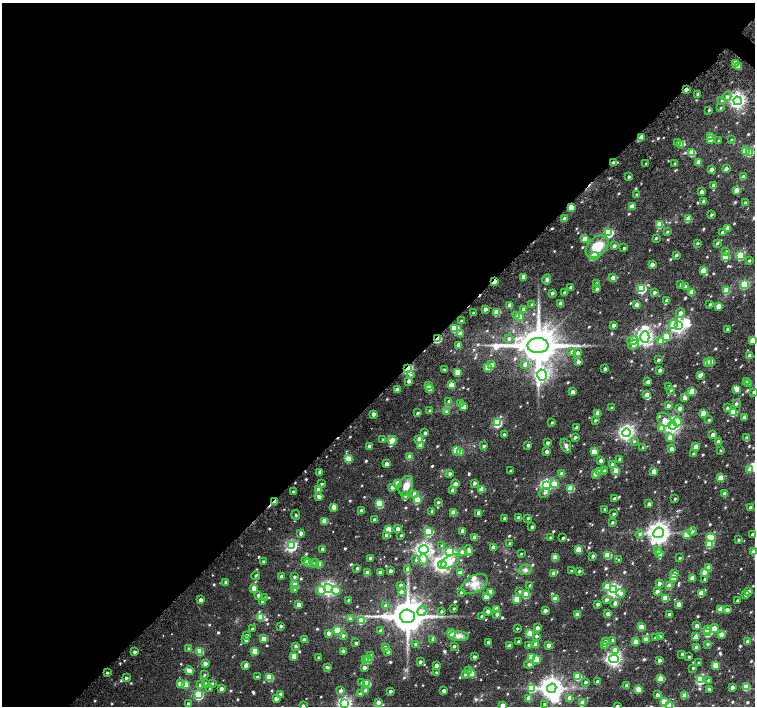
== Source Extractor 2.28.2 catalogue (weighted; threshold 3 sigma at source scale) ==
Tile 5 of 4 x 4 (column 1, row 2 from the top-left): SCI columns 81-1585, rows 3124-4531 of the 6180 x 6180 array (HDU 1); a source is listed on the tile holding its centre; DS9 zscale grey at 2 x 2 block average (1 PNG px = mean of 2 x 2 image px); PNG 757 x 708 px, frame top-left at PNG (2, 3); each listed source drawn as its Kron ellipse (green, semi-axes under 4 px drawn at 4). Shown black and unused: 56% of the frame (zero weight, under 4 of 7 exposures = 6% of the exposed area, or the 3 px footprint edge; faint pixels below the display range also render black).
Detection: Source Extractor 2.28.2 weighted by HDU 2 'WHT'; one run over the whole footprint, this tile lists its part. Background 0.0219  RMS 0.0064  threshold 0.026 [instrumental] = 3 sigma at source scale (4.09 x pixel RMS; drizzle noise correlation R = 1.36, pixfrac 0.8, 0.0396/0.0396 arcsec/px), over >= 5 px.
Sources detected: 714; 4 inside a brighter object's white glare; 3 cosmic-ray / hot-pixel residue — neither listed nor drawn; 2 coinciding with a brighter row at this scale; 10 inside a brighter listed object's ellipse — not listed separately; of the other 695, all 500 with FLUX_AUTO >= 1.5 (the completeness limit of this list) listed and drawn (195 fainter detections not listed), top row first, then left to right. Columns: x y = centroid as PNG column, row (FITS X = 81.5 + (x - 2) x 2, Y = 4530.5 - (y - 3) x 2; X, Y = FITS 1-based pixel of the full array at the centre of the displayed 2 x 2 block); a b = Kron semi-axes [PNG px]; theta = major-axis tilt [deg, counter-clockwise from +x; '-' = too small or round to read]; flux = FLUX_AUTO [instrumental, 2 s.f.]
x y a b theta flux
735 63 3 3 - 21
738 67 4 3 - 5.4
686 89 3 2 - 5.7
698 94 3 2 - 4.3
727 97 4 4 - 3.3
722 100 4 3 - 1.9
737 101 4 4 - 410
720 108 3 2 - 1.6
709 110 3 2 - 1.5
710 136 3 3 - 15
641 137 3 3 - 14
731 139 3 2 - 1.5
711 140 3 3 - 4.6
718 141 3 3 - 1.8
677 143 4 3 - 2.3
681 145 4 3 - 9.6
745 151 3 3 - 11
749 152 3 3 - 50
692 153 3 3 - 29
698 162 3 3 - 8.2
613 163 3 2 - 5.5
646 163 3 2 - 1.8
675 164 3 3 - 1.6
726 168 3 2 - 4.8
711 169 3 2 - 6.2
629 177 2 2 - 3.3
743 177 3 2 - 7
713 185 3 2 - 5.4
736 190 3 3 - 13
702 192 3 2 - 6.1
637 195 3 3 - 2.7
704 201 3 2 - 5.1
745 203 3 2 - 3.2
632 206 3 3 - 6.2
571 207 3 3 - 22
711 215 3 2 - 2.1
565 219 3 3 - 11
688 219 3 3 - 23
660 225 3 3 - 34
727 228 3 3 - 13
667 232 3 2 - 1.6
722 232 3 3 - 2.5
608 233 4 3 - 93
656 238 3 2 - 1.8
585 239 3 3 - 22
697 243 3 2 - 1.7
717 243 3 2 - 2.3
614 246 3 3 - 4
597 247 13 9 44 31
624 248 3 2 - 2.1
726 252 4 3 - 3.1
676 255 3 2 - 2
594 256 4 3 - 38
725 256 3 3 - 49
740 256 3 3 - 66
749 261 3 3 - 1.9
652 265 3 2 - 9.1
703 270 3 3 - 20
523 277 3 3 - 7.4
613 278 4 3 - 9.4
547 279 5 4 - 3.3
494 281 3 2 - 17
596 283 3 2 - 2
744 284 3 3 - 93
681 285 3 3 - 2.9
685 286 3 3 - 5.2
571 287 3 2 - 4.5
597 289 3 2 - 2.6
641 289 4 3 - 95
726 290 3 3 - 32
654 292 3 2 - 3.6
692 292 3 3 - 15
552 293 3 2 - 3
565 293 3 3 - 5
667 301 3 3 - 5.2
560 303 3 3 - 7.2
710 304 3 3 - 2
510 305 3 3 - 7
532 305 3 3 - 3.2
637 305 3 3 - 6.5
718 306 3 3 - 15
485 309 3 2 - 6.2
524 309 3 3 - 5.9
497 312 3 3 - 27
473 313 2 2 - 2.3
680 313 5 4 - 4.4
517 315 4 3 - 2.1
520 317 3 3 - 12
461 321 3 2 - 2
673 324 5 4 - 13
613 325 3 2 - 4.8
679 326 4 4 - 340
455 328 3 3 - 55
727 329 3 2 - 2.3
460 334 3 3 - 10
645 337 6 4 89 490
666 337 3 3 - 38
438 339 3 2 - 60
509 339 3 3 - 2.5
633 340 5 4 - 9.4
752 340 3 3 - 19
661 341 3 3 - 8.8
458 345 3 3 - 9.6
538 345 10 7 2 4300
633 345 6 4 39 5
572 352 4 3 - 2.7
578 353 3 3 - 3.6
750 356 3 3 - 12
658 360 3 2 - 2.4
578 362 3 3 - 3.8
707 362 3 3 - 13
711 362 3 3 - 19
525 364 3 3 - 4.9
492 365 3 3 - 4
488 367 3 3 - 32
407 369 3 3 - 150
605 369 2 2 - 3.4
444 370 2 2 - 1.5
660 370 2 2 - 4.2
457 372 3 3 - 21
411 375 4 3 - 1.7
542 375 6 5 - 270
700 375 3 3 - 7.8
409 381 3 3 - 4.8
746 381 3 3 - 3
648 382 3 2 - 5.6
749 383 3 3 - 2.3
451 385 3 3 - 24
428 386 3 3 - 13
668 386 3 2 - 2
430 388 3 3 - 11
737 389 3 3 - 13
397 390 3 3 - 12
671 390 3 3 - 1.7
692 391 3 3 - 26
573 392 3 3 - 6.4
754 392 3 2 - 2.5
647 395 3 3 - 15
685 398 3 3 - 7.4
449 401 3 3 - 4.6
461 403 3 3 - 8.1
736 404 3 3 - 2.4
668 406 3 3 - 4.4
463 407 3 3 - 10
612 408 3 2 - 1.9
680 408 3 3 - 6.8
727 408 3 3 - 1.8
430 411 3 2 - 3.5
446 412 4 3 - 2.7
417 413 3 2 - 2.6
597 413 3 3 - 9.7
703 413 3 3 - 21
733 413 4 3 - 37
373 414 3 2 - 5.8
744 417 3 2 - 6.7
595 420 3 2 - 2
664 420 8 6 -47 9.4
709 420 3 2 - 1.6
552 422 3 2 - 1.6
677 422 4 4 - 16
497 423 3 3 - 88
672 425 4 4 - 380
576 427 3 2 - 2.1
661 428 4 3 - 7.3
425 433 3 2 - 3.9
626 433 4 4 - 380
504 435 2 2 - 3.4
713 435 3 2 - 6.9
575 437 3 2 - 3
670 438 3 3 - 12
747 438 3 3 - 4.1
383 439 3 2 - 1.6
419 439 3 3 - 7
392 441 5 3 - 27
634 441 4 3 - 1.6
718 442 3 2 - 10
547 443 3 2 - 3.1
420 445 3 3 - 11
528 445 2 2 - 3.6
566 445 7 5 -68 3.8
369 446 3 2 - 4.8
484 446 3 2 - 2.4
696 447 3 3 - 15
643 448 3 3 - 2.7
671 449 3 3 - 9.7
457 450 3 3 - 45
720 451 3 3 - 1.6
461 452 3 3 - 6.3
546 452 2 2 - 4.6
594 452 3 3 - 27
693 454 3 2 - 2.6
410 457 3 3 - 16
349 459 3 3 - 33
620 459 2 2 - 3.6
601 460 3 3 - 4
386 464 3 3 - 8.2
613 465 3 3 - 8
750 470 3 3 - 15
510 471 3 2 - 1.7
605 471 4 3 - 2.3
616 471 3 3 - 20
320 472 3 3 - 6.4
600 472 3 3 - 19
654 472 3 3 - 17
450 474 3 3 - 3
562 474 3 3 - 12
595 474 3 3 - 5.1
721 478 3 3 - 24
397 483 3 3 - 13
474 483 3 2 - 4.1
322 484 3 3 - 2.1
455 484 3 3 - 6.7
555 484 4 3 - 12
546 485 4 4 - 220
406 486 10 7 69 13
392 487 3 3 - 5.6
482 489 3 3 - 19
570 489 3 3 - 33
319 490 3 3 - 12
453 490 3 3 - 9.1
293 492 2 2 - 4.1
545 493 6 3 39 2.3
415 494 3 3 - 17
725 494 3 3 - 10
405 496 3 3 - 2.5
319 497 4 3 - 4.7
615 499 3 2 - 5
675 499 2 2 - 1.7
417 500 3 3 - 32
275 502 3 2 - 15
438 502 3 2 - 2.3
379 504 3 3 - 52
649 504 3 2 - 5.2
334 507 3 3 - 16
750 508 3 2 - 3.6
604 509 2 2 - 1.9
361 511 3 3 - 4.1
432 511 2 2 - 4.2
454 513 3 3 - 22
479 513 3 2 - 7.3
613 514 2 2 - 2.9
296 515 5 3 - 1.7
504 518 2 2 - 2.4
518 518 3 3 - 9.6
528 518 3 2 - 2
375 520 3 2 - 6.7
324 521 3 3 - 18
612 522 3 3 - 2.2
532 527 2 2 - 2.9
388 529 3 3 - 17
398 529 3 3 - 7.2
463 531 3 3 - 9.1
692 531 4 4 - 2.7
429 532 3 3 - 51
301 533 3 3 - 4.5
658 533 5 5 - 940
639 534 4 3 - 2.4
386 535 3 3 - 4.6
401 535 3 2 - 1.6
687 535 3 3 - 24
752 535 3 2 - 3.6
475 537 3 3 - 9.9
550 537 3 2 - 1.8
711 537 5 3 - 24
563 538 2 2 - 1.9
738 540 3 2 - 2
510 543 3 3 - 2.2
710 544 3 3 - 45
291 546 4 4 - 200
442 546 3 3 - 2.2
493 547 2 2 - 7.2
322 549 2 2 - 2.6
578 549 3 3 - 29
424 550 5 4 - 430
469 550 5 3 - 4.6
657 550 3 3 - 4.8
450 552 4 4 - 68
462 552 4 3 - 10
754 552 3 3 - 12
521 554 2 2 - 1.5
660 554 4 3 - 3.5
608 555 3 3 - 39
593 556 3 2 - 3.1
555 557 3 3 - 25
370 558 2 2 - 2.5
679 558 2 2 - 1.6
305 560 3 3 - 2.7
416 560 3 3 - 1.5
423 560 5 4 - 8.2
619 560 3 2 - 1.6
263 561 3 2 - 2.1
450 561 10 5 32 16
309 562 3 3 - 32
315 563 4 3 - 1.9
319 564 3 3 - 23
442 564 4 4 - 450
357 568 2 2 - 2.4
708 568 3 3 - 14
408 570 3 3 - 13
525 570 6 5 - 4
390 571 2 2 - 4.3
571 571 3 2 - 1.7
579 571 3 2 - 2.3
380 572 3 3 - 3.5
704 572 3 3 - 16
367 573 3 3 - 16
460 573 3 3 - 13
553 573 3 3 - 2.5
674 574 3 3 - 8.5
256 576 4 3 - 1.6
282 576 2 2 - 4.4
294 577 3 2 - 2.2
673 578 3 3 - 15
692 578 3 3 - 13
705 580 3 3 - 3
226 583 2 2 - 4.5
659 583 3 3 - 4.6
475 584 14 8 28 13
295 585 3 3 - 22
400 585 3 2 - 3.2
530 586 3 3 - 3.9
607 586 4 3 - 12
669 586 3 3 - 19
254 588 3 3 - 14
328 588 4 4 - 380
295 590 4 3 - 2.5
321 590 4 4 - 9
336 590 4 4 - 8.4
614 590 4 4 - 270
519 591 3 3 - 1.8
657 591 3 3 - 4.2
748 591 3 2 - 5.1
401 592 3 3 - 3
461 592 2 2 - 2.9
490 592 3 3 - 17
621 593 4 4 - 5.9
701 593 3 3 - 23
746 594 3 2 - 4.9
259 595 3 3 - 4.6
526 595 3 3 - 34
486 597 3 3 - 17
265 598 3 3 - 2.9
665 598 3 3 - 35
517 599 3 3 - 29
555 599 3 3 - 20
200 600 3 2 - 5.3
348 600 2 2 - 2.2
606 600 3 3 - 3.1
737 600 2 2 - 2.4
262 602 3 3 - 2.6
615 603 3 3 - 4.9
598 604 2 2 - 3.7
679 604 3 3 - 12
299 605 3 3 - 11
386 605 3 3 - 1.9
454 609 2 2 - 1.5
496 609 3 3 - 16
720 609 3 3 - 15
727 610 3 3 - 6.1
422 611 5 4 - 3.8
441 611 3 3 - 1.7
488 611 3 2 - 5.6
545 611 3 2 - 5
608 614 3 2 - 7.3
669 614 3 2 - 3.5
497 615 3 3 - 2.8
578 615 3 3 - 17
407 616 7 7 - 3100
482 616 3 2 - 2.2
261 617 3 3 - 32
350 619 3 3 - 3.2
361 621 3 3 - 32
281 626 3 2 - 2.4
697 626 3 3 - 8.6
641 627 3 3 - 27
537 628 3 3 - 6.2
714 628 4 3 - 19
252 629 3 3 - 2.1
517 629 2 2 - 1.5
708 629 3 3 - 6.7
337 630 3 3 - 55
381 631 3 3 - 6.1
329 633 3 3 - 5.9
451 633 4 4 - 11
530 633 3 3 - 29
707 633 4 3 - 50
721 634 3 3 - 11
246 635 4 3 - 2.8
343 636 3 3 - 2.6
459 636 10 5 -3 6.7
536 636 3 3 - 2.4
696 636 3 3 - 11
661 637 3 3 - 1.9
655 638 2 2 - 1.6
264 639 3 3 - 14
433 639 3 3 - 4.2
646 639 3 3 - 8
246 640 3 3 - 3
304 640 3 3 - 5.4
612 640 3 3 - 2.2
518 641 3 2 - 1.7
488 642 2 2 - 5.2
605 642 3 3 - 11
636 642 3 3 - 16
748 642 3 3 - 11
356 643 2 2 - 3.4
415 644 3 3 - 3.2
536 644 3 3 - 13
708 644 3 3 - 2.2
528 645 3 2 - 2.1
548 645 3 3 - 8
604 645 3 3 - 4
295 646 3 2 - 2.9
454 646 2 2 - 2.3
509 646 3 2 - 9
385 648 3 2 - 7.2
697 648 3 3 - 16
189 649 3 3 - 2.6
615 650 4 3 - 16
200 651 3 3 - 35
255 651 3 3 - 22
343 651 2 2 - 5.5
134 652 2 2 - 3.6
388 652 3 3 - 3.9
682 654 2 2 - 2.6
371 655 4 3 - 2.9
294 656 3 3 - 17
318 657 3 2 - 1.6
474 657 2 2 - 3
532 657 3 3 - 27
689 657 3 2 - 1.6
368 659 3 3 - 30
536 659 3 3 - 33
614 659 5 4 - 380
366 660 3 3 - 14
659 660 2 2 - 4.6
420 662 3 2 - 2.9
205 663 3 3 - 6.7
698 663 3 2 - 1.9
529 664 5 3 - 3.1
246 665 3 3 - 9
436 665 2 2 - 5.3
715 665 4 3 - 31
327 667 4 2 - 2.9
364 668 3 3 - 5.2
693 668 2 2 - 2.1
189 671 5 3 - 14
469 671 3 3 - 11
107 673 2 2 - 2
436 673 3 2 - 2.1
465 674 3 3 - 3.8
472 674 3 3 - 22
204 675 3 2 - 1.8
257 677 2 2 - 2.1
270 677 4 3 - 39
578 677 3 3 - 42
126 678 3 3 - 2.9
661 679 3 3 - 34
700 680 3 3 - 95
709 681 3 3 - 4.1
585 682 2 2 - 2.4
598 682 3 2 - 7.7
205 683 3 3 - 2.4
212 683 3 3 - 1.9
361 683 3 3 - 1.8
180 684 3 3 - 9.6
185 684 3 3 - 34
367 684 3 3 - 38
200 685 4 3 - 3.8
627 686 3 2 - 8.2
732 687 3 2 - 6.6
746 687 3 3 - 32
210 688 3 3 - 1.7
532 688 3 3 - 49
552 688 5 4 - 910
221 689 3 3 - 5.8
638 689 3 3 - 29
709 689 3 3 - 2.2
340 691 3 3 - 3.3
365 691 4 3 - 4.2
390 691 2 2 - 3.1
444 691 3 2 - 6.3
280 694 3 3 - 2.9
360 694 3 3 - 4.2
198 695 4 4 - 120
657 695 3 3 - 6.7
685 696 3 3 - 24
529 698 3 3 - 12
570 698 3 3 - 16
276 699 3 3 - 7.1
378 702 3 3 - 6
664 702 3 3 - 42
583 703 3 3 - 21
188 704 3 3 - 3.5
345 704 4 4 - 290
544 704 3 2 - 1.7
669 705 3 3 - 41
303 706 3 2 - 1.9
503 706 3 3 - 17
617 706 2 2 - 2.4
Overlapping masked pixels (flux is a lower limit): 7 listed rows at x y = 686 89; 613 163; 571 207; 494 281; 438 339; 407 369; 275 502
Isophote crosses this tile's border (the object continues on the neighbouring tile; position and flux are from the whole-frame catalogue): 10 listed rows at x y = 749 152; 752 340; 754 392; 752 535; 754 552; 345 704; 669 705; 303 706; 503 706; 617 706